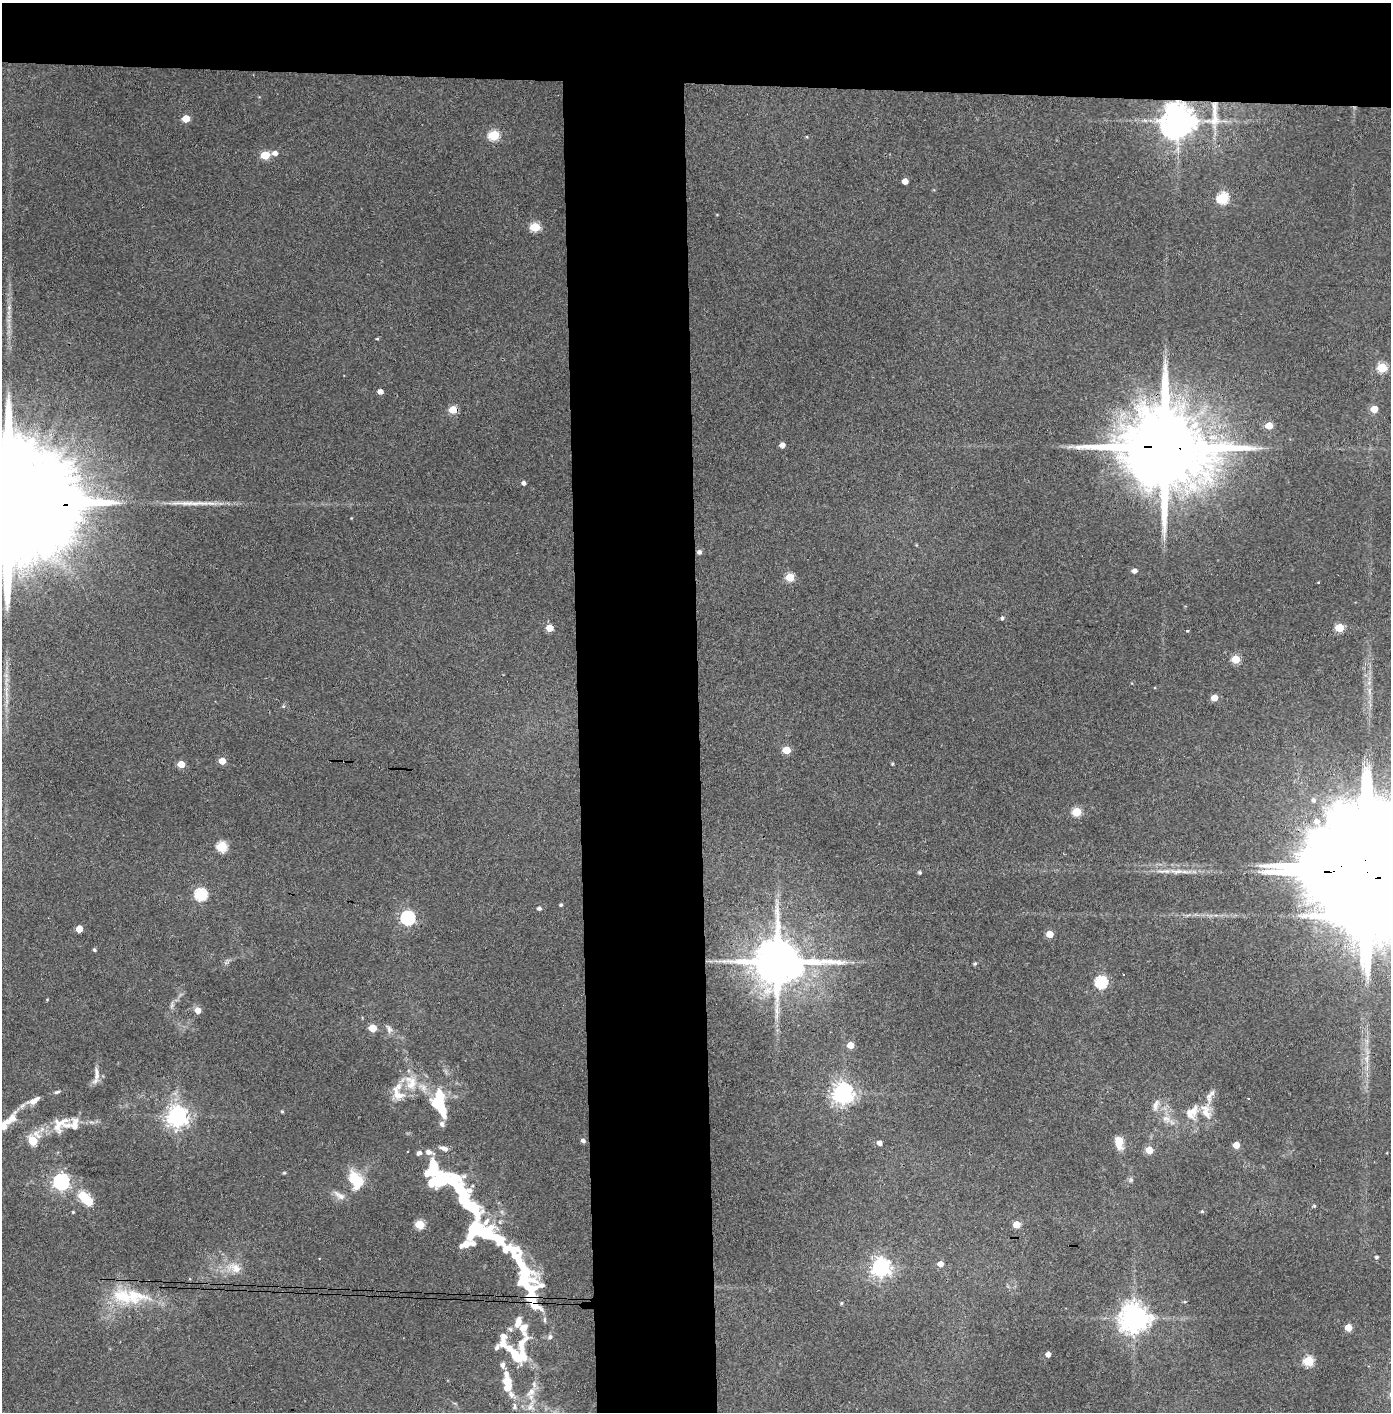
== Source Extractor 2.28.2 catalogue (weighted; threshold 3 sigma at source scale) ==
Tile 2 of 3 x 3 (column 2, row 1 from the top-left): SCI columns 1468-2856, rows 2826-4235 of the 4323 x 4241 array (HDU 1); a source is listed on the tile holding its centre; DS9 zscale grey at full resolution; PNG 1393 x 1414 px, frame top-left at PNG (2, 3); no overlay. Shown black and unused: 14% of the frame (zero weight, under 3 of 4 exposures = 6% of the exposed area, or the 3 px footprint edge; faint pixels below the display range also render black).
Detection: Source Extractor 2.28.2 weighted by HDU 2 'WHT'; one run over the whole footprint, this tile lists its part. Background 0.0843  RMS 0.0065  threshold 0.0293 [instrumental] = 3 sigma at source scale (4.5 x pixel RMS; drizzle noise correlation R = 1.50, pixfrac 1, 0.05/0.05 arcsec/px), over >= 5 px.
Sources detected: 140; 6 inside a brighter object's white glare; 2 cosmic-ray / hot-pixel residue — not listed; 20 inside a brighter listed object's ellipse — not listed separately; the other 112 listed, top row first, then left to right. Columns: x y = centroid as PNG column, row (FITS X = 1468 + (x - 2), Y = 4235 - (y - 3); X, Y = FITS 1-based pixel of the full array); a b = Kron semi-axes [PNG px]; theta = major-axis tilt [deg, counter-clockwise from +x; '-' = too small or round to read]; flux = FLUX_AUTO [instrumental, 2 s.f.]
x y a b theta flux
186 118 5 5 - 13
1214 120 23 13 8 11
1178 121 9 9 - 1500
494 135 6 5 - 47
275 153 6 5 - 3.2
265 155 5 5 - 23
905 181 5 4 - 5.8
1223 198 6 5 - 62
535 227 6 5 - 34
377 339 4 4 - 0.65
1382 368 5 5 - 36
380 391 4 4 - 3.7
1374 409 5 5 - 11
453 410 6 5 - 17
1269 425 5 5 - 12
782 445 4 4 - 4.2
1070 446 10 3 21 1.4
1165 447 28 19 -3 13000
524 483 4 4 - 2.3
8 502 69 23 -3 53000
699 552 5 5 - 2.4
1134 571 5 4 - 3
790 577 5 5 - 24
1002 618 5 4 - 1.4
1339 627 5 5 - 25
550 628 5 5 - 12
1187 630 3 3 - 1.4
1235 659 5 5 - 22
1214 698 5 5 - 7.9
283 706 5 3 - 0.7
786 750 5 5 - 17
222 761 5 4 - 10
181 764 5 5 - 11
892 764 4 3 - 0.83
1313 800 7 6 - 2.9
1077 812 5 5 - 28
1316 821 11 9 -10 5.6
222 847 5 5 - 49
1368 870 57 25 -4 69000
920 872 4 4 - 1.1
201 894 6 6 - 74
561 905 4 3 - 1.1
539 908 4 4 - 1.7
407 918 6 6 - 140
79 929 5 5 - 8.6
1050 934 5 4 - 12
94 950 4 4 - 1.1
777 961 14 11 0 3900
975 964 5 4 - 0.98
1101 982 6 6 - 74
47 999 4 3 - 0.45
172 1005 10 5 71 1.9
198 1010 5 5 - 5.8
372 1028 5 5 - 17
389 1029 12 7 -65 2.8
850 1045 5 4 - 10
1367 1059 10 4 -77 2.5
97 1074 19 6 -89 4.5
411 1084 21 13 75 14
57 1092 8 4 16 1.3
843 1093 7 7 - 450
397 1094 21 14 -50 10
1209 1097 17 10 64 5.4
35 1100 17 7 33 5.5
439 1104 31 16 -76 34
1155 1105 16 8 74 4.3
282 1111 4 4 - 0.73
1192 1112 20 14 50 11
177 1116 7 7 - 460
11 1119 24 11 48 8.9
1166 1119 12 9 -29 5.1
60 1124 30 18 47 14
583 1140 5 4 - 2.1
33 1141 7 5 66 28
1119 1142 13 8 -83 10
880 1143 5 4 - 3.5
1236 1145 5 4 - 10
444 1148 10 5 -15 3.3
1149 1150 5 5 - 14
429 1152 13 7 -16 3.5
284 1173 5 4 - 0.77
441 1179 30 14 0 64
356 1180 24 15 -66 19
1131 1180 6 5 - 1.3
61 1182 6 6 - 230
339 1195 19 7 -34 4.3
88 1201 5 5 - 34
1314 1206 4 4 - 0.84
1202 1211 4 4 - 0.74
73 1212 4 3 - 0.62
420 1224 5 5 - 28
1017 1224 5 5 - 13
467 1244 19 8 15 8
1376 1257 4 4 - 1.2
518 1264 97 23 -57 79
940 1264 5 4 - 5.3
881 1267 7 7 - 310
235 1268 21 13 -27 10
134 1296 46 23 -5 35
1185 1302 5 3 - 0.69
841 1303 4 4 - 0.76
1134 1318 9 8 - 980
1348 1327 5 5 - 14
503 1341 26 14 65 11
522 1344 36 13 74 16
1048 1354 4 4 - 3.9
1308 1361 5 5 - 37
502 1365 8 6 -56 2.5
508 1383 14 10 -56 8.6
531 1392 16 9 47 6.5
514 1406 11 5 80 1.9
530 1406 22 7 68 5.9
Overlapping masked pixels (flux is a lower limit): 7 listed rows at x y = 1178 121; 453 410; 1165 447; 8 502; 1368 870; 777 961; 518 1264
Isophote crosses this tile's border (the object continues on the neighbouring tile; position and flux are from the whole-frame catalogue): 2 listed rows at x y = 8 502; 1368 870